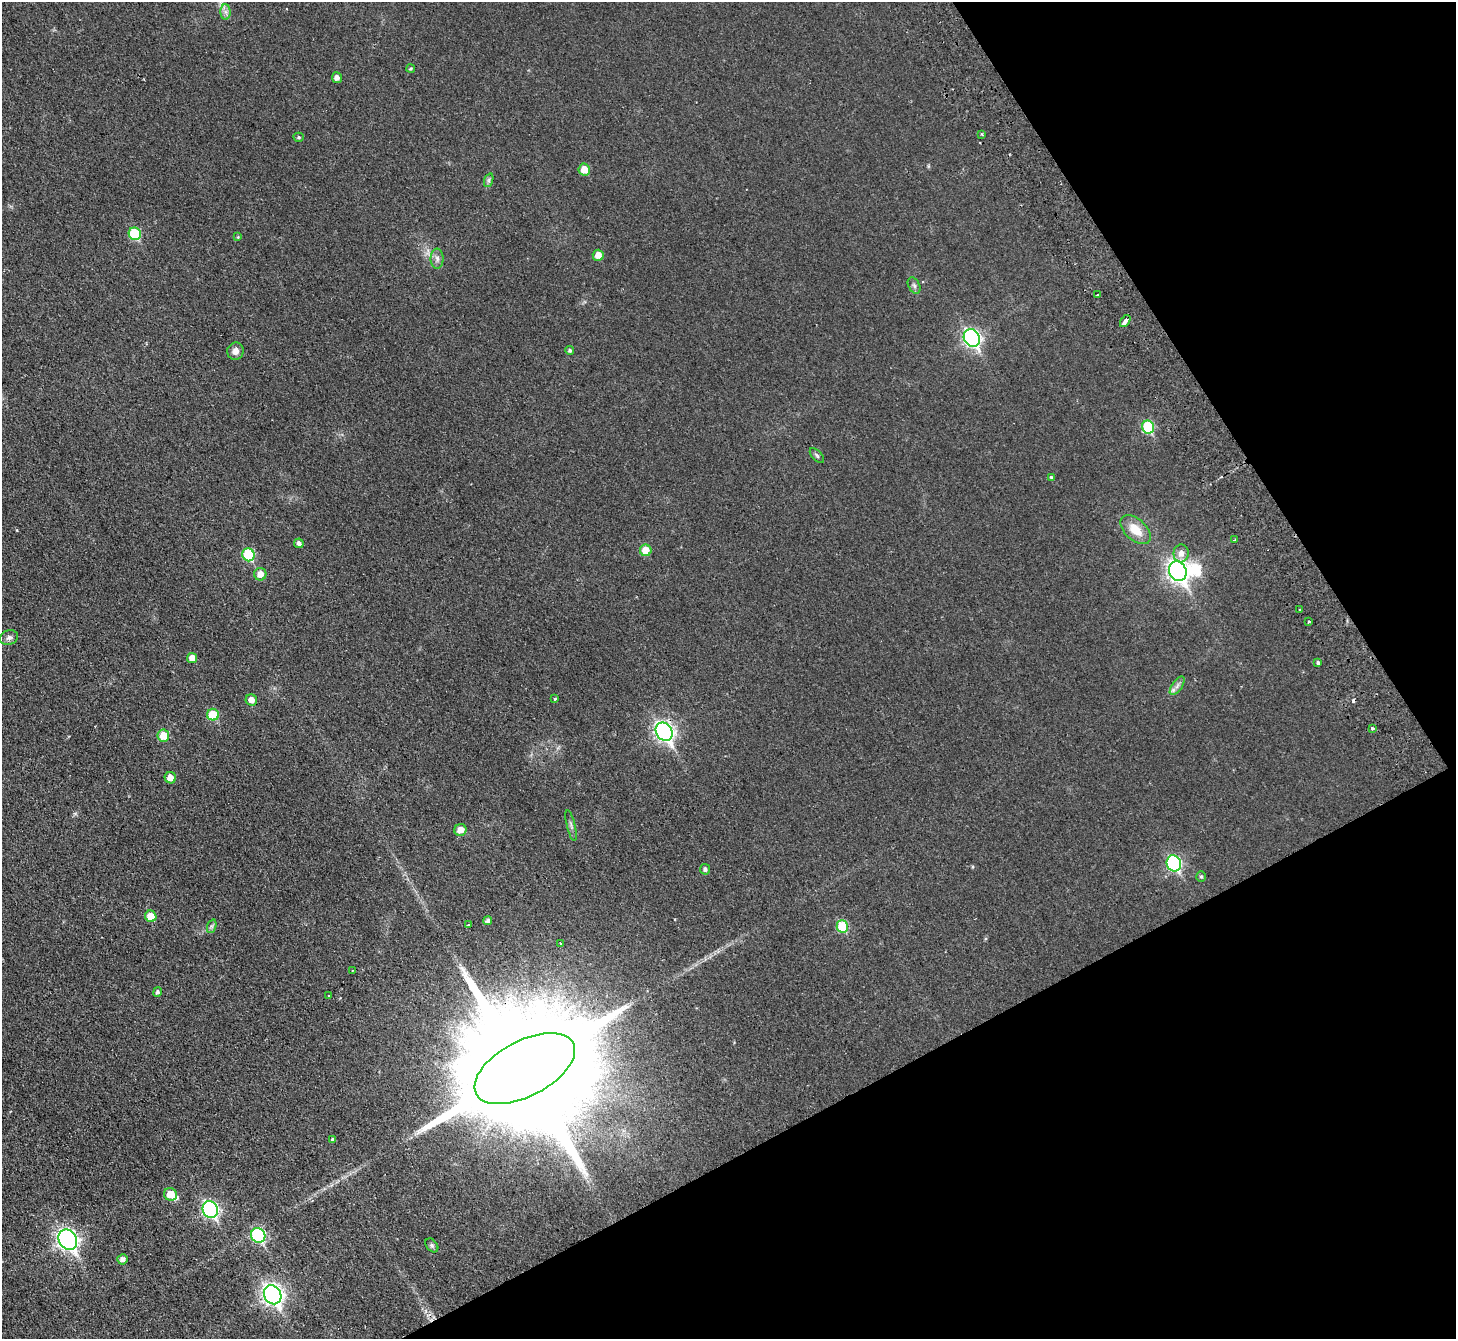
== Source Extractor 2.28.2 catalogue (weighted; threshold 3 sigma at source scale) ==
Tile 12 of 4 x 4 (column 4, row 3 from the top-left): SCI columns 4414-5867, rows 1668-3004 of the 5919 x 5874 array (HDU 1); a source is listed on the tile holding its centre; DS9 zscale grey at full resolution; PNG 1458 x 1341 px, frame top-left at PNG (2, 2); each listed source drawn as its Kron ellipse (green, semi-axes under 4 px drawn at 4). Shown black and unused: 26% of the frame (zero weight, under 2 of 3 exposures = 3% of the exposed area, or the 3 px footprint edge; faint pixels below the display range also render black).
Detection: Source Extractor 2.28.2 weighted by HDU 2 'WHT'; one run over the whole footprint, this tile lists its part. Background 0.0344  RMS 0.0052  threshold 0.0234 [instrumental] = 3 sigma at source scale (4.5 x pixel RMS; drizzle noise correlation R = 1.50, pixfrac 1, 0.05/0.05 arcsec/px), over >= 5 px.
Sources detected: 68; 1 inside a brighter object's white glare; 2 cosmic-ray / hot-pixel residue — neither listed nor drawn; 1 inside a brighter listed object's ellipse — not listed separately; the other 64 listed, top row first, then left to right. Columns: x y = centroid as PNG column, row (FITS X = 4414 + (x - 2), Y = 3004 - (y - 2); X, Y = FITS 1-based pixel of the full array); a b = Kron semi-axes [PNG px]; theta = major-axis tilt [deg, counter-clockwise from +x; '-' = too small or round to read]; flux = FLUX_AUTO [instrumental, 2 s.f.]
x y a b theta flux
226 12 8 5 -89 1.7
411 68 4 4 - 0.69
337 78 5 5 - 2.1
982 134 3 2 - 0.67
299 137 5 4 - 0.72
584 170 6 5 - 6.7
489 180 7 4 71 1.2
135 234 6 6 - 26
238 237 4 4 - 0.39
598 255 5 5 - 4.7
437 259 10 6 -88 2
914 286 9 5 -63 1.3
1098 295 3 3 - 2.2
1125 321 7 3 55 7.6
972 338 9 7 -60 140
235 351 9 8 - 2.8
570 351 4 4 - 0.94
1148 427 6 6 - 25
817 456 9 4 -47 0.97
1051 477 3 3 - 1
1136 530 18 10 -42 9.4
1235 539 4 2 - 0.98
299 543 5 4 - 1.6
646 550 6 5 - 7.7
1181 553 9 7 86 3.1
248 555 6 6 - 29
1178 571 10 8 -61 260
260 574 6 6 - 4.4
1300 609 3 2 - 0.45
1309 622 3 3 - 1
9 638 9 7 25 1.7
192 658 5 5 - 4.2
1318 663 4 3 - 3.4
1177 686 11 5 55 2
554 699 3 3 - 0.64
251 700 6 5 - 3.7
213 715 6 6 - 15
1372 728 4 3 - 1.1
664 732 10 8 -57 190
163 736 6 6 - 8.9
170 778 5 5 - 3.9
571 825 16 4 -76 1.5
460 830 6 6 - 4.4
1174 863 8 7 - 63
705 869 5 5 - 1.4
1201 877 5 5 - 0.82
151 916 6 5 - 8
488 921 4 4 - 1.3
469 924 3 3 - 0.91
212 926 7 4 71 0.98
842 926 6 6 - 19
560 943 3 3 - 1.1
353 970 3 2 - 0.48
157 992 5 4 - 1.2
329 996 3 3 - 0.85
525 1069 55 28 28 34000
332 1139 4 3 - 3.9
170 1194 7 6 - 7.2
210 1210 8 7 - 110
258 1235 7 7 - 49
68 1240 11 8 -56 190
432 1245 8 5 -50 1.1
122 1259 5 5 - 2.2
273 1295 10 8 -58 230
Overlapping masked pixels (flux is a lower limit): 1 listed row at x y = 664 732